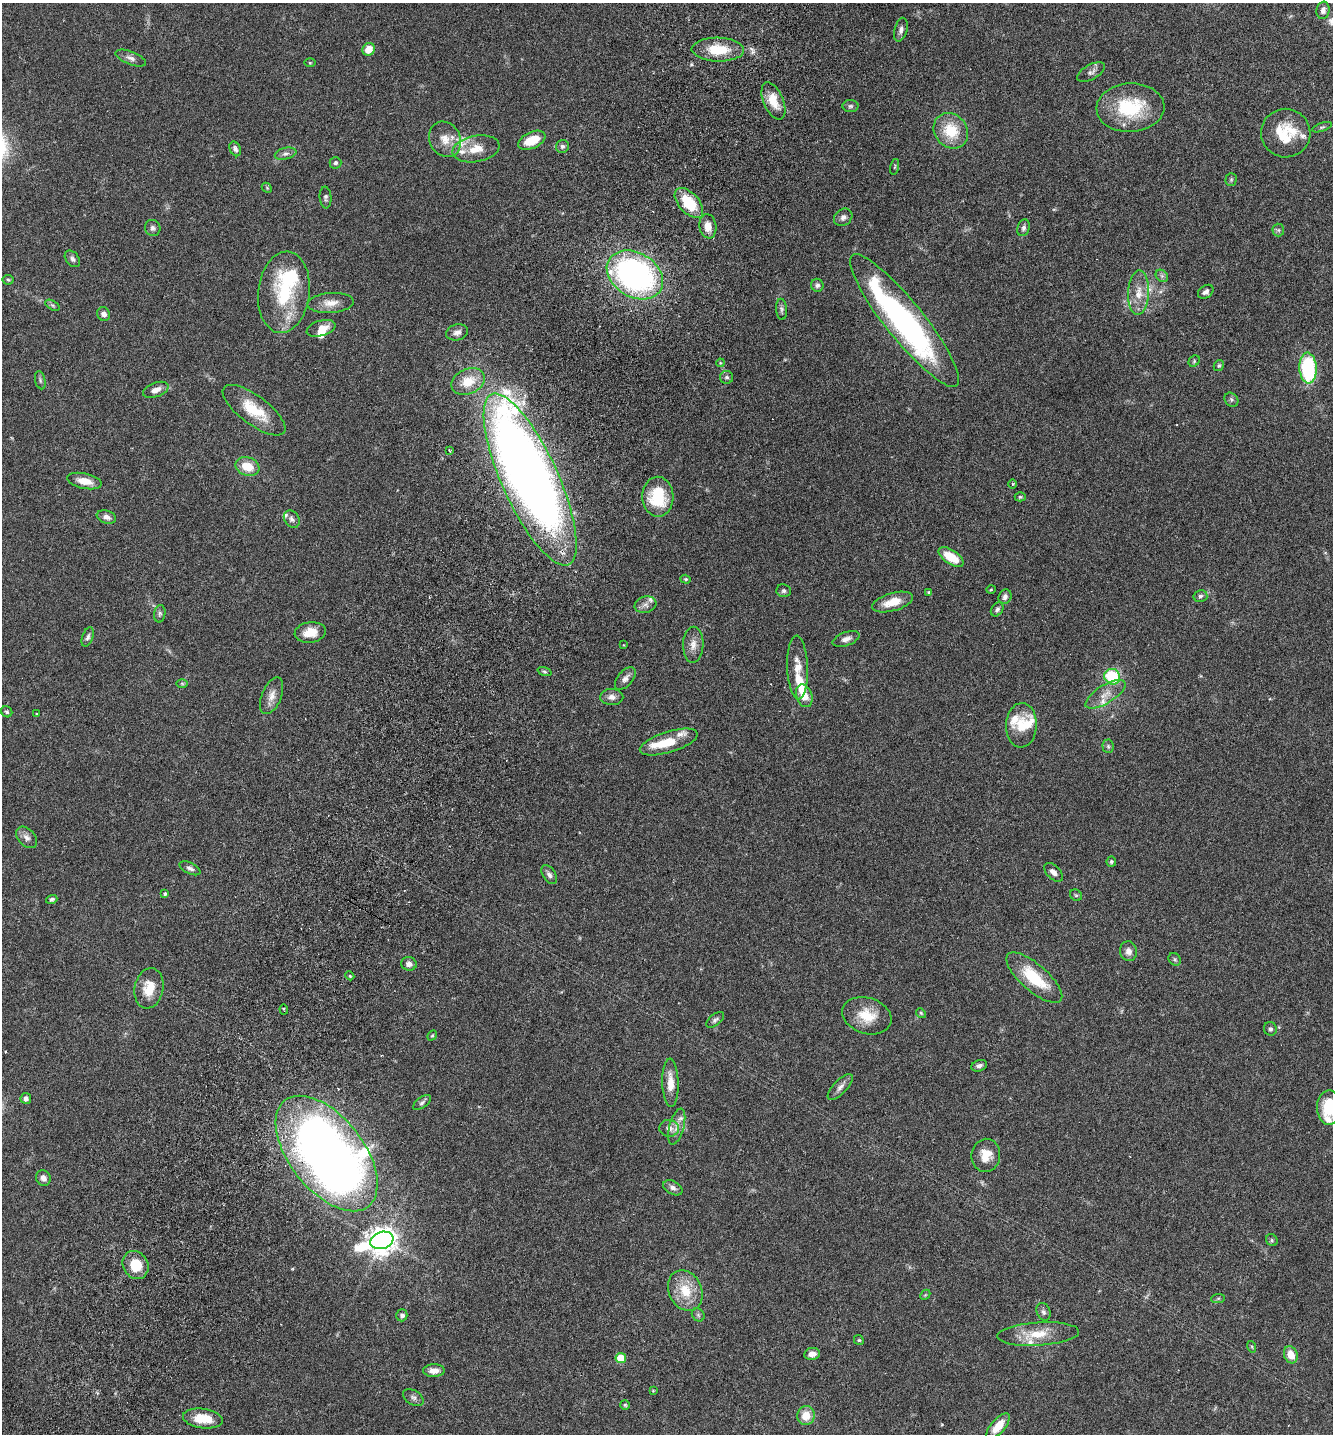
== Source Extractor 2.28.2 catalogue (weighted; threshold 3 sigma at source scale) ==
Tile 7 of 4 x 4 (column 3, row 2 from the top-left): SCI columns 2867-4197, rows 2896-4327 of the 5866 x 5789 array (HDU 1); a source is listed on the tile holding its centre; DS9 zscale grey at full resolution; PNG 1335 x 1436 px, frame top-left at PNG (2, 3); each listed source drawn as its Kron ellipse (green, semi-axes under 4 px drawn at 4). Shown black and unused: <1% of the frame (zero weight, under 3 of 6 exposures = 3% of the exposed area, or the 3 px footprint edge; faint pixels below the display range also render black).
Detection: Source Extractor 2.28.2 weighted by HDU 2 'WHT'; one run over the whole footprint, this tile lists its part. Background 0.0537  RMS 0.0032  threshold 0.0129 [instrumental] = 3 sigma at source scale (4.09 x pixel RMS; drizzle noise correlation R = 1.36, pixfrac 0.8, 0.05/0.05 arcsec/px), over >= 5 px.
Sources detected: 169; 5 inside a brighter object's white glare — neither listed nor drawn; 16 inside a brighter listed object's ellipse — not listed separately; the other 148 listed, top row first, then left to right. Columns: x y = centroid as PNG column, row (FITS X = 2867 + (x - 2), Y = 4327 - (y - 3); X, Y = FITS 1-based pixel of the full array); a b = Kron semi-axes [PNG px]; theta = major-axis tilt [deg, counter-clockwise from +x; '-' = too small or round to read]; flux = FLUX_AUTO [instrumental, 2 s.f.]
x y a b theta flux
1323 10 9 6 81 1.4
901 30 12 6 75 1.2
369 49 6 6 - 3.9
718 50 26 12 -2 8.6
131 58 16 6 -22 1.4
310 63 5 3 - 0.26
1091 72 15 7 29 1.3
773 101 20 10 -67 5.1
850 106 8 6 1 0.68
1130 108 34 24 3 18
1322 127 10 4 19 0.47
951 131 19 16 -52 9.3
1286 133 24 24 - 11
445 139 18 15 -61 4.2
532 140 14 8 25 5.9
562 146 7 6 - 0.74
235 149 8 5 -64 0.9
476 149 24 13 10 5
286 154 11 5 12 0.96
335 163 6 6 - 0.63
895 167 8 3 76 0.39
1231 180 6 5 - 0.46
267 188 6 4 -47 0.38
326 197 11 6 -85 0.72
689 203 18 10 -47 9.6
843 217 10 8 38 1.2
708 226 12 8 -80 3
153 228 8 7 - 1
1023 228 8 6 72 0.86
1278 230 6 6 - 0.54
72 259 9 6 -51 0.9
635 275 30 22 -31 81
1162 276 7 5 -45 0.66
8 280 5 5 - 0.36
817 285 6 6 - 0.85
284 292 41 25 83 18
1206 292 8 6 36 1.1
1139 293 22 10 87 4.2
331 303 23 10 4 3.2
52 305 8 4 -31 0.52
781 309 10 5 -86 0.76
104 314 7 6 - 1.3
904 321 84 19 -51 88
321 328 15 7 16 2.7
457 332 11 8 14 1.4
1194 361 6 5 - 0.44
720 363 4 3 - 0.24
1219 365 6 5 - 0.47
1308 368 15 8 -86 25
727 377 6 6 - 0.7
40 380 9 5 -77 0.57
468 381 17 12 24 5.8
156 390 13 7 20 2
1231 400 8 6 -48 0.63
254 410 37 14 -37 9.8
449 450 4 2 - 0.26
247 466 12 9 -19 5.7
530 479 93 28 -66 390
84 481 18 7 -13 3.8
1013 484 5 3 - 0.29
658 497 20 15 -89 15
1020 497 5 4 - 0.39
106 517 10 6 -18 1.4
292 519 9 7 -54 1.1
951 557 14 7 -33 6.5
686 579 5 4 - 0.38
991 590 5 3 - 0.25
784 591 7 6 - 0.69
928 592 4 4 - 0.39
1200 596 7 6 - 0.71
1005 597 7 6 - 0.93
892 602 21 9 16 4.8
645 605 11 8 16 1.5
997 609 8 5 55 0.74
160 614 9 5 81 0.68
310 632 16 10 8 4.1
88 637 10 5 70 0.83
846 639 14 6 20 1.5
624 645 4 2 - 0.17
693 645 18 10 88 2.5
798 667 32 10 -88 4.3
544 671 7 3 -19 0.4
1112 677 8 7 - 15
625 679 13 7 49 1.5
182 683 6 4 -1 0.37
1105 694 23 9 31 3.4
272 696 19 9 68 2.5
804 696 12 8 -70 3.8
612 697 11 8 -1 1.6
7 712 6 5 - 0.57
37 713 3 2 - 0.23
1021 725 22 15 88 5.9
669 742 30 10 17 6.8
1108 746 7 5 -88 0.55
27 837 12 8 -46 1.5
1111 861 5 5 - 0.48
190 868 11 5 -26 0.96
1054 872 11 6 -44 1.7
549 875 10 6 -57 1.1
165 894 3 3 - 0.52
1076 895 6 5 - 0.42
52 899 6 4 17 0.64
1128 951 10 8 -76 1.6
1175 959 7 5 -47 0.53
409 964 7 6 - 1.3
350 976 4 3 - 0.32
1034 978 35 13 -41 12
149 988 20 14 79 5.4
284 1009 5 2 - 0.25
921 1013 5 4 - 0.36
867 1016 25 18 -18 7.2
715 1020 10 5 38 0.79
1270 1029 7 6 - 0.79
432 1036 5 4 - 0.32
979 1066 8 5 17 0.94
670 1083 24 8 -88 4.1
840 1087 16 6 46 1.5
26 1098 5 5 - 1
422 1103 10 5 37 0.73
1329 1107 17 12 89 10
677 1126 18 7 75 2.3
669 1128 10 8 -2 1.6
327 1153 67 37 -52 300
986 1155 16 14 83 4.2
43 1178 8 7 - 1.3
673 1188 10 6 -28 1.1
382 1240 12 8 18 370
1272 1240 6 5 - 0.51
136 1265 14 12 -58 6.8
685 1291 21 16 -64 7.4
925 1295 6 4 44 0.33
1218 1298 7 4 2 0.49
1043 1312 9 6 -66 0.87
402 1315 6 5 - 0.82
698 1315 7 5 -46 0.62
1038 1334 41 11 4 6.9
859 1340 5 4 - 0.34
1252 1347 6 3 -72 0.32
812 1354 8 6 10 1.8
1291 1355 9 6 -69 3.7
621 1358 5 5 - 9.6
434 1371 11 6 1 1.9
653 1391 4 3 - 0.21
413 1397 11 7 -31 0.93
625 1405 5 5 - 0.36
806 1416 9 8 - 4.5
203 1419 20 9 -7 6.2
998 1426 16 7 49 4.6
Overlapping masked pixels (flux is a lower limit): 1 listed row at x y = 530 479
Isophote crosses this tile's border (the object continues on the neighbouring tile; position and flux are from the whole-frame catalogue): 1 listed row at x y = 1329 1107